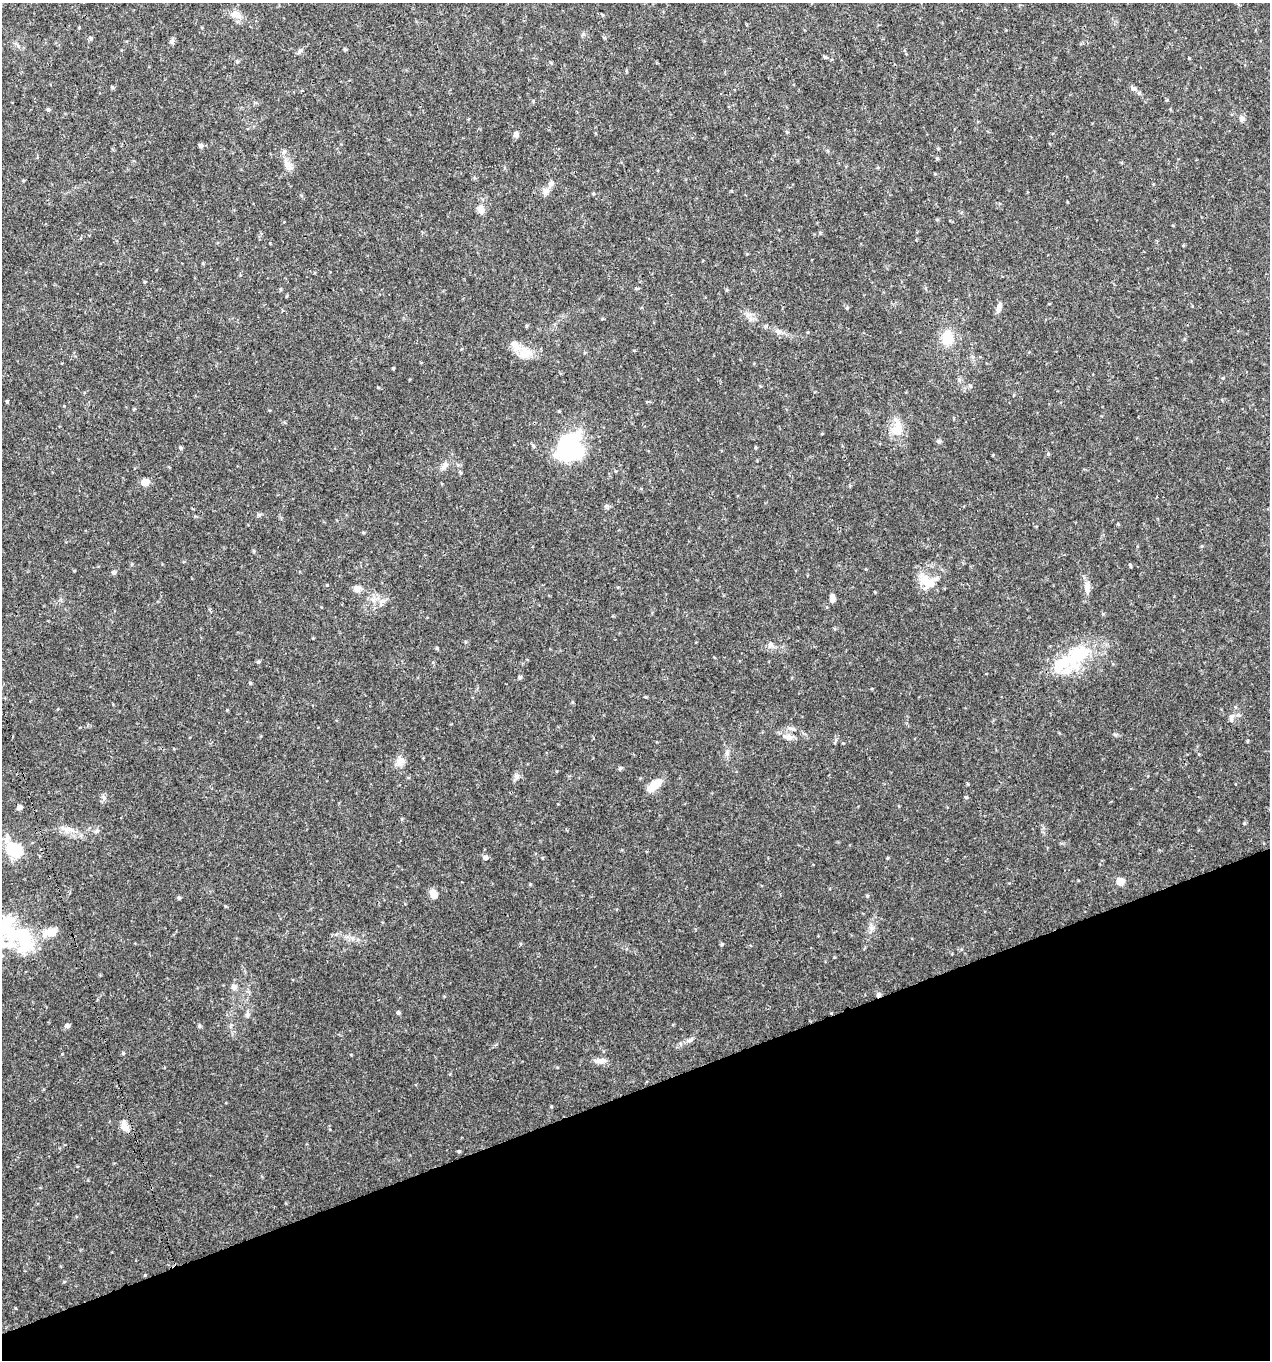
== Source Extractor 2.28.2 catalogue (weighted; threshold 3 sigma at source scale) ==
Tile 14 of 4 x 4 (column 2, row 4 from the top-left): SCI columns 1393-2660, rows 4-1361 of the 5270 x 5442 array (HDU 1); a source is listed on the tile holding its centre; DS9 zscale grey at full resolution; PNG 1272 x 1362 px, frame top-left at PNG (2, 3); no overlay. Shown black and unused: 20% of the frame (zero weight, under 3 of 4 exposures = <1% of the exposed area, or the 3 px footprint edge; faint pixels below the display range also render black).
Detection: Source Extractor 2.28.2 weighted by HDU 2 'WHT'; one run over the whole footprint, this tile lists its part. Background 0.0298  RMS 0.0035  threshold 0.0158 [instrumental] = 3 sigma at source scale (4.5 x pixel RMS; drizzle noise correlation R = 1.50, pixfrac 1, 0.0396/0.0396 arcsec/px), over >= 5 px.
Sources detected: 77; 5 inside a brighter object's white glare — not listed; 9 inside a brighter listed object's ellipse — not listed separately; the other 63 listed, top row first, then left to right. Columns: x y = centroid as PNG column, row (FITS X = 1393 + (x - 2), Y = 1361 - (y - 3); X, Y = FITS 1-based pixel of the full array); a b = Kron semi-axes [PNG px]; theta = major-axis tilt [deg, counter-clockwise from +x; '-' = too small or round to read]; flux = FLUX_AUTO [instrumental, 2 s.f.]
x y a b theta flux
236 14 14 9 -23 2.7
91 38 5 5 - 0.47
172 42 8 6 49 0.78
299 51 8 4 81 0.58
1133 88 7 6 - 0.81
1167 100 5 3 - 0.3
1242 118 7 6 - 1
787 132 5 4 - 0.37
516 134 9 6 75 0.88
200 145 5 5 - 0.84
287 165 11 8 -72 2
545 192 13 6 76 1.5
481 209 10 7 -65 2.2
727 290 5 3 - 0.34
999 307 14 6 72 1.5
779 332 7 6 - 1.1
948 338 14 11 -88 7.1
525 353 17 14 50 4.7
393 368 4 3 - 0.3
7 401 4 3 - 0.31
559 411 5 3 - 0.29
897 427 20 13 57 4.9
938 441 6 4 -45 0.51
181 448 5 5 - 0.43
571 453 33 19 25 19
444 466 15 6 51 1.6
145 482 6 5 - 5.3
113 572 5 5 - 0.53
925 580 19 13 -63 5.3
1087 587 13 8 -87 2
357 588 9 8 - 1.8
832 598 8 6 89 1.4
771 644 8 6 0 0.95
437 648 5 3 - 0.34
1070 659 66 17 35 19
258 662 5 3 - 0.42
520 677 5 4 - 0.6
1231 718 10 6 90 1
789 737 11 8 -25 1.9
400 762 12 10 55 2.4
517 776 8 6 63 1.1
656 783 16 10 32 4
20 807 6 5 - 1.1
1244 823 5 3 - 0.3
67 829 19 7 -8 2.8
14 849 21 14 -38 12
485 857 6 6 - 0.96
1120 881 6 6 - 5
433 893 10 7 -62 2.4
867 896 6 3 19 0.36
179 898 5 5 - 0.43
22 934 45 18 -2 20
722 944 4 4 - 0.36
234 987 7 7 - 1.3
878 995 6 5 - 0.68
398 1012 5 4 - 0.52
247 1015 6 5 - 0.67
67 1025 6 5 - 0.91
690 1040 9 5 27 0.96
123 1053 4 4 - 0.34
600 1061 15 7 3 1.9
124 1126 13 7 -72 2.8
459 1151 6 3 17 0.33
Overlapping masked pixels (flux is a lower limit): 1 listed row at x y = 878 995
Isophote crosses this tile's border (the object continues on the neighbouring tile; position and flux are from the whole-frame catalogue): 1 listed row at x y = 14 849
Unlisted compact peaks at least as high as the median listed source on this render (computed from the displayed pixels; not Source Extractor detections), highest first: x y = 620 768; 199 1026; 250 683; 966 797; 1048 454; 327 585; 62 1054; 1130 565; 378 387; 104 798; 530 884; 825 57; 48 109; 968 784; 254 551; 112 87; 64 1282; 1189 58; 259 515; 847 308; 727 753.